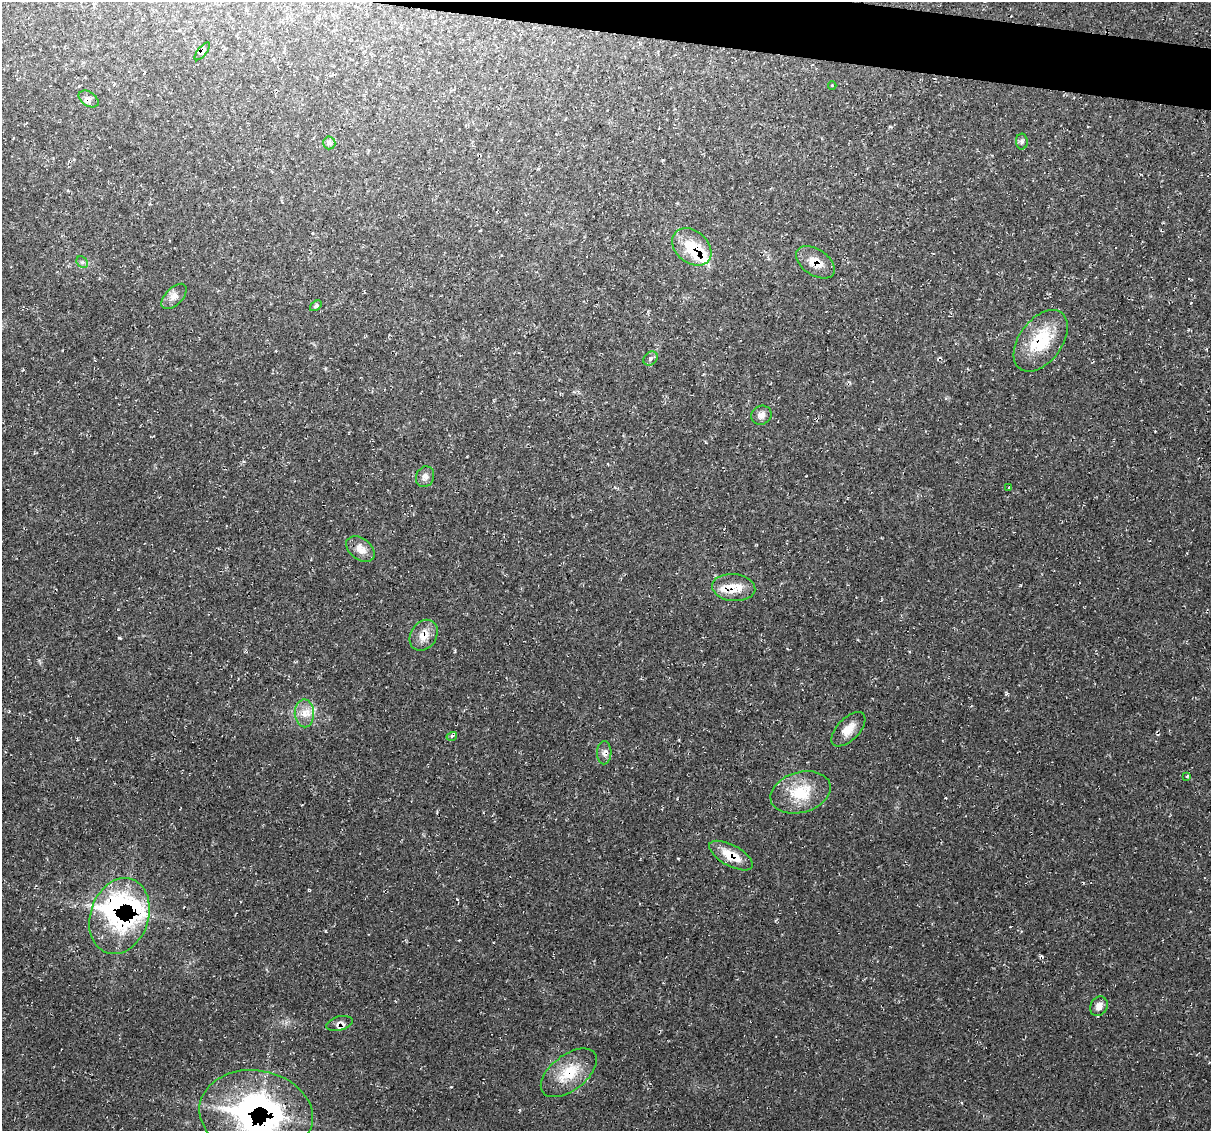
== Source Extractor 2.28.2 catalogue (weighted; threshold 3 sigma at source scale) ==
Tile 11 of 4 x 4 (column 3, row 3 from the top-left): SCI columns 2435-3643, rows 1244-2372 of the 4856 x 4871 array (HDU 1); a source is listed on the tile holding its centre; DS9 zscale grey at full resolution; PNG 1213 x 1133 px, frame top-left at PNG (2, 2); each listed source drawn as its Kron ellipse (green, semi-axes under 4 px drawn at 4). Shown black and unused: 3% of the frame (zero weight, under 2 of 3 exposures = <1% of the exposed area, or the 3 px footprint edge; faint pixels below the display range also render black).
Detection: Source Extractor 2.28.2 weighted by HDU 2 'WHT'; one run over the whole footprint, this tile lists its part. Background 0.0207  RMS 0.0061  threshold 0.0275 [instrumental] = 3 sigma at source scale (4.5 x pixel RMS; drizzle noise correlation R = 1.50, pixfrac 1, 0.05/0.05 arcsec/px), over >= 5 px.
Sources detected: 39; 2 cosmic-ray / hot-pixel residue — neither listed nor drawn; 7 inside a brighter listed object's ellipse — not listed separately; the other 30 listed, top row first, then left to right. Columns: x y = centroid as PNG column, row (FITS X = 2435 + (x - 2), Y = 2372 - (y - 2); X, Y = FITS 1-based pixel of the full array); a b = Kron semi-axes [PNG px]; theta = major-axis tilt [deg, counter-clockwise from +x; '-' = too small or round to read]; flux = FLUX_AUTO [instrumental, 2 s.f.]
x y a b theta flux
202 51 11 4 52 1.9
832 85 4 3 - 0.58
89 99 11 7 -34 2.3
1022 142 8 6 89 1.5
329 143 6 6 - 1.4
692 247 22 16 -40 17
82 262 6 5 - 1.1
815 262 21 13 -34 9.4
174 296 16 8 45 4.4
316 306 6 4 35 1.3
1041 341 35 21 54 28
650 358 8 6 42 2
761 415 10 9 - 3.6
425 477 10 9 - 3.5
1009 487 3 3 - 1.1
360 549 16 10 -38 5.9
734 587 21 13 -6 12
424 635 16 13 57 8.3
304 713 14 9 -88 6.1
848 729 21 11 46 7.6
452 736 5 3 - 1
604 753 11 7 89 2.8
1187 776 4 2 - 0.57
801 792 31 20 17 21
731 856 24 10 -28 13
119 916 39 29 71 56
1099 1006 10 8 60 4.2
339 1023 13 7 14 3.1
569 1073 32 17 38 19
256 1114 57 43 -9 180
Overlapping masked pixels (flux is a lower limit): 10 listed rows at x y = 202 51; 692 247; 815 262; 1041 341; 734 587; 424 635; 731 856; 119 916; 339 1023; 256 1114
Isophote crosses this tile's border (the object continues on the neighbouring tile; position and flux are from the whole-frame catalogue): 1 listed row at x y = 256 1114
Unlisted compact peaks at least as high as the median listed source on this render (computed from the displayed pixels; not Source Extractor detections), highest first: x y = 457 899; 451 1087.